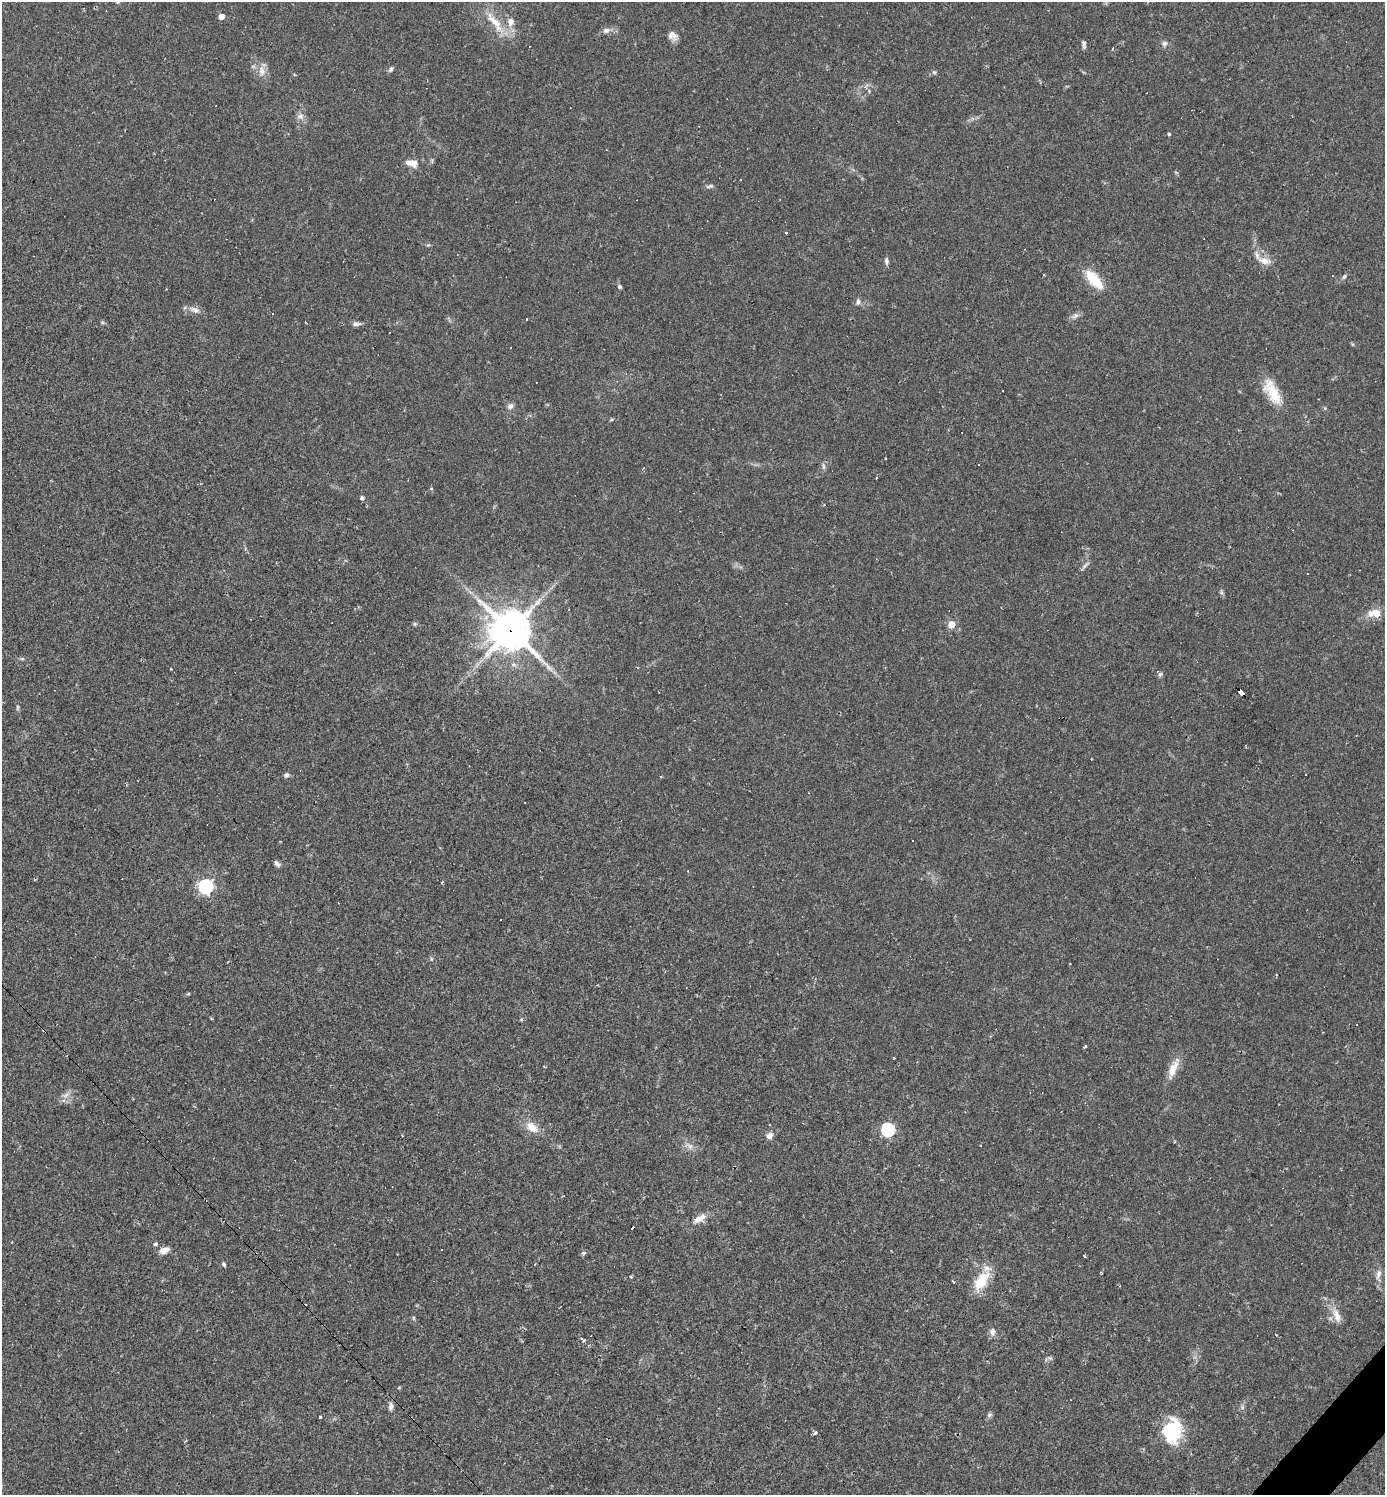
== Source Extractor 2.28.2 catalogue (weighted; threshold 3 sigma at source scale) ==
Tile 6 of 4 x 4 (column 2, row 2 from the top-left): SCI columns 1676-3058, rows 2988-4480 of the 5975 x 5974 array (HDU 1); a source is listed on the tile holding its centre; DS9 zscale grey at full resolution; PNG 1387 x 1497 px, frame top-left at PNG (2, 2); no overlay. Shown black and unused: <1% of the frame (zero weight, under 2 of 3 exposures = <1% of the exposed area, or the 3 px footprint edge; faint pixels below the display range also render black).
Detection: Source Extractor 2.28.2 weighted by HDU 2 'WHT'; one run over the whole footprint, this tile lists its part. Background 0.0384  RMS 0.0049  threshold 0.0222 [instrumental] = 3 sigma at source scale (4.5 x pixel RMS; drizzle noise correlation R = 1.50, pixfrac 1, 0.05/0.05 arcsec/px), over >= 5 px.
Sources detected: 112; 27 cosmic-ray / hot-pixel residue — not listed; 3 inside a brighter listed object's ellipse — not listed separately; the other 82 listed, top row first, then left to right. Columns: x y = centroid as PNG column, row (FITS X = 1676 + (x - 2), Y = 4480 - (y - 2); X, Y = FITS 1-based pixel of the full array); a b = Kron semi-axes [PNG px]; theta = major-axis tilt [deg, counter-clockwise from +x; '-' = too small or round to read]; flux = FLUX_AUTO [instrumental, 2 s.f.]
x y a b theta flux
221 16 4 4 - 5.2
495 22 38 10 -53 11
510 22 13 9 88 3.8
606 30 9 6 17 2.3
671 34 14 9 78 3.1
1084 43 8 6 -66 1.2
1165 43 7 7 - 1.5
391 69 7 5 58 1.1
262 71 15 9 -84 4.1
934 72 6 6 - 0.83
300 116 10 7 2 2
1169 134 4 3 - 0.7
414 163 12 9 -83 3.2
740 180 3 2 - 0.28
710 186 12 4 14 1.2
785 233 3 3 - 2.2
428 245 6 4 41 0.61
886 261 9 5 -77 1.3
1264 261 22 9 -14 4.9
1344 276 6 4 50 0.95
1094 279 24 10 -48 15
620 287 6 5 - 0.82
858 302 9 6 81 1.3
194 310 16 7 -21 2.9
272 313 3 3 - 0.43
1075 316 10 7 35 1.8
102 322 6 4 -19 0.64
356 324 9 5 1 1.9
1002 391 3 2 - 0.64
1272 392 34 13 -62 13
510 406 8 7 - 1.8
979 465 3 2 - 0.35
823 466 10 4 -85 1.1
362 498 4 3 - 2
1085 565 10 4 49 1.3
1308 574 3 3 - 1.3
1221 592 7 4 -71 0.84
1376 613 9 8 - 5.3
415 624 5 5 - 0.7
951 624 5 5 - 11
510 630 13 13 - 1300
22 659 6 4 -18 0.65
171 669 3 2 - 0.35
1160 674 7 5 62 0.93
1241 692 7 4 -47 43
286 775 6 6 - 1.1
913 841 3 2 - 0.92
277 864 9 5 -43 1.4
205 886 6 6 - 110
431 959 5 5 - 0.69
1070 964 2 2 - 0.34
1085 1047 5 3 - 0.62
894 1058 3 3 - 1.1
1173 1069 25 10 67 6.5
66 1095 8 5 45 1.8
532 1127 17 11 -43 6.2
888 1130 6 6 - 67
770 1136 9 7 53 2.3
690 1146 8 6 -44 1.8
699 1219 20 8 33 4.5
155 1244 6 5 - 0.75
164 1250 13 8 19 3.3
583 1253 5 4 - 2
1084 1256 3 2 - 0.97
224 1264 6 4 -62 0.87
1101 1272 4 2 - 0.7
1378 1274 14 6 74 2.5
631 1277 4 3 - 0.47
982 1281 28 13 55 13
954 1282 3 3 - 2.1
1337 1316 21 9 -70 5.1
413 1318 6 4 -89 0.6
993 1332 10 7 -85 2.1
582 1339 4 4 - 0.86
681 1353 3 2 - 0.36
1050 1358 7 4 -18 0.79
391 1406 10 6 78 1.9
1242 1407 6 4 -73 0.86
989 1415 7 5 16 1.1
320 1417 3 3 - 0.72
1172 1431 29 21 82 24
815 1433 6 4 38 0.86
Overlapping masked pixels (flux is a lower limit): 2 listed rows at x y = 510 630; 1241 692